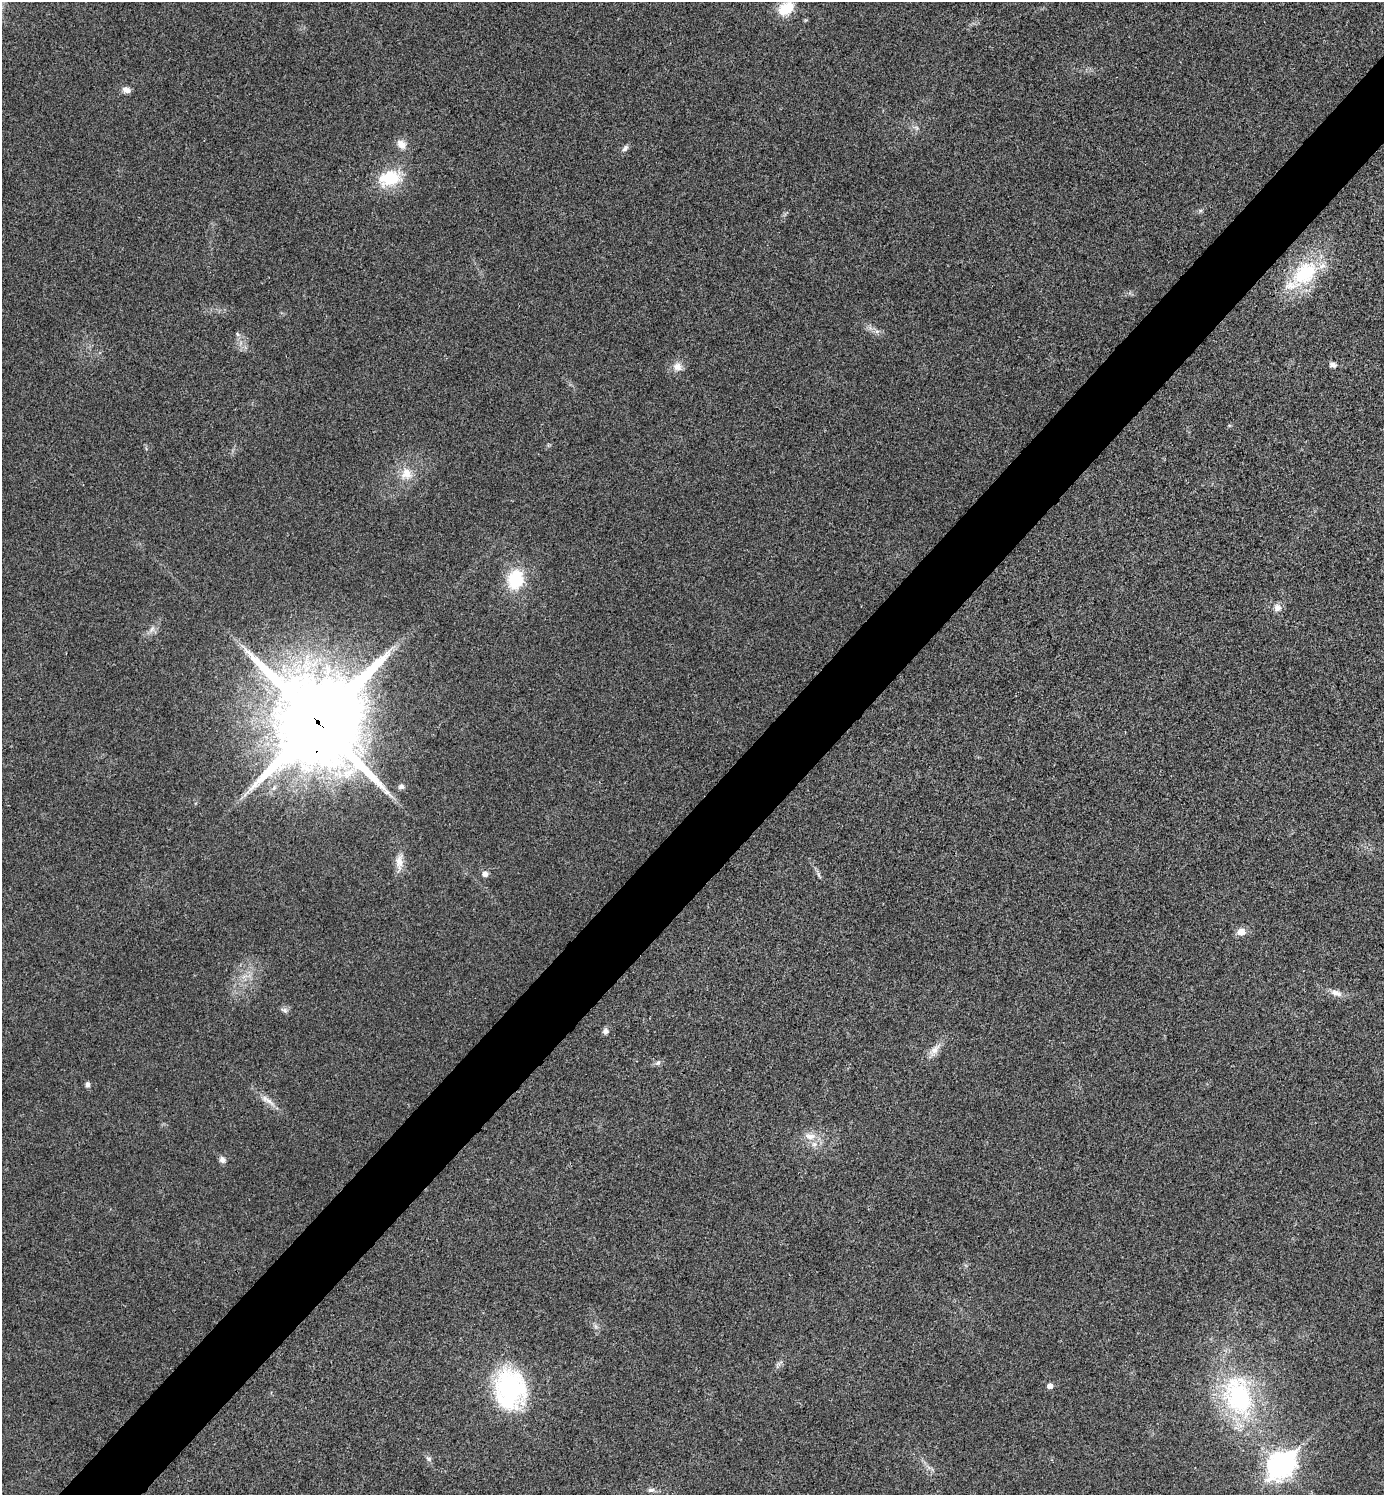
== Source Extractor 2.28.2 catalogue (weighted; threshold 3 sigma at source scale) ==
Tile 7 of 4 x 4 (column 3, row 2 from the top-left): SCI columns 2921-4302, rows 2995-4487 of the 5984 x 5984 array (HDU 1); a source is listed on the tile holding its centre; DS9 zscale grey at full resolution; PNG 1386 x 1497 px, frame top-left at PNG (2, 2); no overlay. Shown black and unused: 5% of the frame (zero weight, under 3 of 4 exposures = <1% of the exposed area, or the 3 px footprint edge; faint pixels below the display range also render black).
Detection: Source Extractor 2.28.2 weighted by HDU 2 'WHT'; one run over the whole footprint, this tile lists its part. Background 0.0194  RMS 0.0053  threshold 0.024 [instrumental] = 3 sigma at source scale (4.5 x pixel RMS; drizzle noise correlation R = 1.50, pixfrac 1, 0.05/0.05 arcsec/px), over >= 5 px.
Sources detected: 38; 1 inside a brighter listed object's ellipse — not listed separately; the other 37 listed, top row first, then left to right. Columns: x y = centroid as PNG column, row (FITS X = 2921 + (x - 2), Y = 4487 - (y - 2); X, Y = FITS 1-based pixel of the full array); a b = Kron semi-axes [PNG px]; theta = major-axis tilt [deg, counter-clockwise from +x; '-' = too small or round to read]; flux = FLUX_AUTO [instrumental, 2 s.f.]
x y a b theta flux
786 8 21 15 30 12
126 90 11 7 -20 2.8
916 128 7 5 -58 1.3
401 144 12 9 -45 4.9
625 148 10 6 52 1.8
390 178 20 14 13 28
1305 273 43 29 42 39
877 331 6 6 - 1.5
237 334 6 4 -50 0.94
1333 365 9 7 -20 2.1
677 367 13 12 - 4.5
406 474 17 15 72 9.2
515 579 20 15 77 27
1277 608 10 10 - 3.3
152 629 12 7 56 2.9
318 721 33 30 60 7400
401 787 8 6 14 1.6
399 862 23 10 85 5.9
485 874 6 6 - 2.7
819 875 11 3 -64 1.3
1241 932 10 8 8 4.7
1336 993 16 8 -21 3.8
284 1010 11 6 -29 1.7
606 1031 7 6 - 2
935 1050 22 9 54 5.2
658 1063 8 6 41 1.5
87 1084 7 6 - 1.5
268 1100 28 7 -35 5.3
810 1136 18 10 -4 6.3
222 1160 8 7 - 2.3
595 1326 7 4 -71 1.2
1050 1386 5 5 - 3
510 1389 38 29 -80 81
1238 1396 62 41 -71 83
429 1459 9 7 -44 1.6
1280 1465 12 9 45 440
651 1490 9 6 1 1.8
Overlapping masked pixels (flux is a lower limit): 1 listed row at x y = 318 721